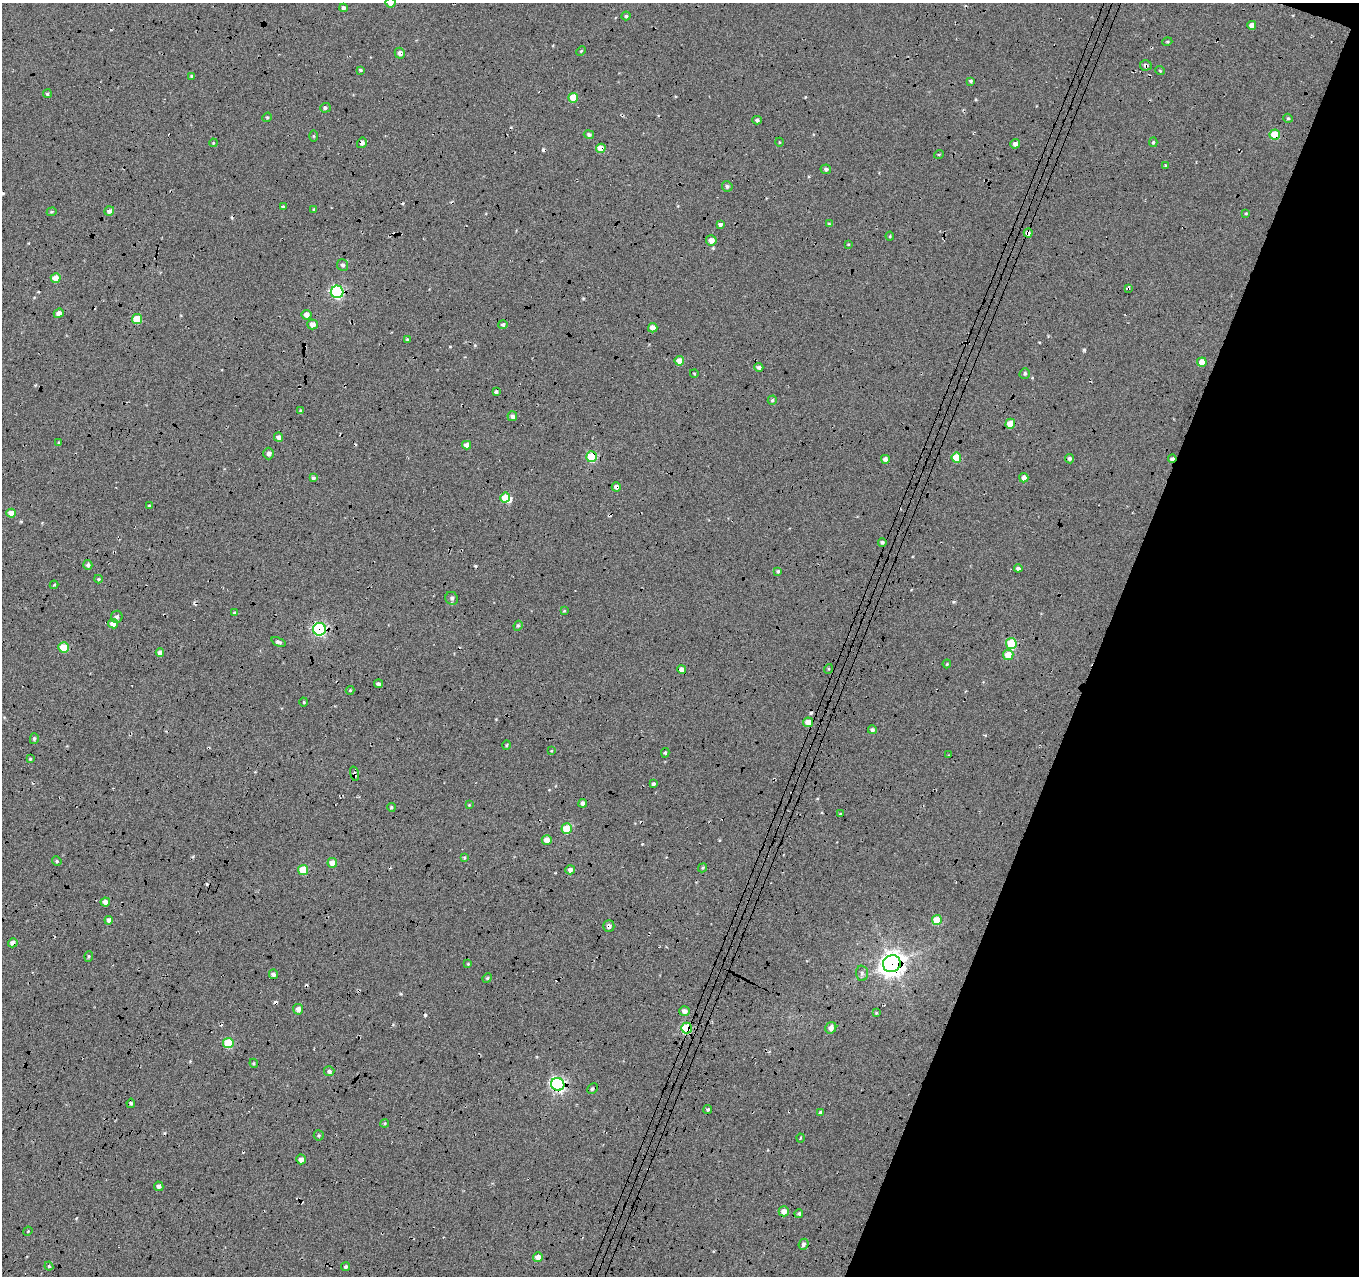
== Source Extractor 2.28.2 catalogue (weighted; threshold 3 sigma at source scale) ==
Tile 8 of 4 x 4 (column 4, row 2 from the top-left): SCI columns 4097-5453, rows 2839-4112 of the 5467 x 5614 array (HDU 1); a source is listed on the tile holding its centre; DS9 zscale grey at full resolution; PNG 1361 x 1278 px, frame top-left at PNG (2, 3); each listed source drawn as its Kron ellipse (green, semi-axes under 4 px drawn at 4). Shown black and unused: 20% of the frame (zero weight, under 5 of 17 exposures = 2% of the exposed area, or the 3 px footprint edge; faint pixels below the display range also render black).
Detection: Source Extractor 2.28.2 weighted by HDU 2 'WHT'; one run over the whole footprint, this tile lists its part. Background -0.198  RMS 0.13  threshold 0.535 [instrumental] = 3 sigma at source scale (4.09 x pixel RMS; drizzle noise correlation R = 1.36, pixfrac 0.8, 0.0396/0.0396 arcsec/px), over >= 5 px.
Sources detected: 182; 21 cosmic-ray / hot-pixel residue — neither listed nor drawn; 1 inside a brighter listed object's ellipse — not listed separately; the other 160 listed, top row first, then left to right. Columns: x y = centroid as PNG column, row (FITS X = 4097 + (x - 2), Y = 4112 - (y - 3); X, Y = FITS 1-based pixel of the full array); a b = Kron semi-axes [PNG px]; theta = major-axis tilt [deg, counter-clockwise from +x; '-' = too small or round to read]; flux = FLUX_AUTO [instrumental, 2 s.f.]
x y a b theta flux
391 3 5 5 - 71
343 8 4 3 - 30
626 16 4 4 - 19
1252 25 4 4 - 92
1167 42 5 3 - 12
581 51 5 3 - 13
400 53 5 5 - 49
1146 65 6 5 - 30
360 70 4 3 - 17
1160 70 5 3 - 11
192 76 4 3 - 20
971 81 3 3 - 18
47 94 4 4 - 19
573 98 5 4 - 200
325 108 5 4 - 22
267 117 5 4 - 16
1288 118 5 4 - 16
757 120 5 4 - 22
589 135 5 4 - 27
1275 135 5 5 - 290
314 136 6 4 -89 12
779 142 4 3 - 9.4
1153 142 5 4 - 16
213 143 4 3 - 10
362 143 5 5 - 31
1015 144 5 4 - 52
601 148 4 4 - 140
939 154 5 3 - 11
1166 166 3 3 - 14
826 169 5 5 - 27
727 186 5 5 - 26
283 207 3 3 - 18
314 209 3 3 - 12
109 211 5 4 - 45
52 212 5 4 - 14
1246 213 3 3 - 10
720 224 4 4 - 35
829 224 4 4 - 13
1028 233 4 4 - 35
890 236 4 4 - 13
711 240 5 5 - 78
848 244 4 2 - 9.3
343 265 6 5 - 30
56 278 5 5 - 160
1128 289 4 3 - 22
337 292 6 6 - 1700
59 313 5 4 - 48
306 315 5 5 - 76
137 319 5 5 - 260
313 324 5 5 - 87
503 324 5 4 - 28
653 328 4 4 - 81
407 339 4 4 - 13
679 361 5 5 - 100
1202 362 5 4 - 130
759 367 4 4 - 43
694 373 4 3 - 9.3
1025 373 5 5 - 20
496 392 4 3 - 22
772 400 4 4 - 17
300 410 4 3 - 15
512 416 5 4 - 33
1010 424 5 5 - 240
279 437 4 4 - 52
59 442 3 3 - 11
467 445 4 4 - 70
269 453 6 5 - 35
592 457 5 5 - 570
956 458 5 5 - 270
885 459 4 4 - 44
1069 459 5 4 - 25
1172 459 4 3 - 39
313 478 4 3 - 19
1024 478 4 4 - 57
616 487 4 4 - 36
505 498 5 4 - 190
149 506 4 3 - 16
11 513 5 4 - 91
882 542 4 4 - 22
88 565 5 4 - 31
1018 568 4 4 - 40
778 571 4 4 - 16
99 579 4 4 - 14
54 585 4 3 - 14
452 598 7 6 - 31
564 611 4 3 - 9.3
234 613 4 3 - 13
117 617 6 5 - 33
113 624 5 5 - 140
518 626 5 4 - 17
319 629 6 6 - 1900
278 642 7 4 -23 27
1011 643 5 5 - 550
63 647 5 5 - 290
160 653 4 4 - 48
1008 655 5 5 - 180
947 664 4 3 - 13
828 669 5 3 - 11
682 670 4 4 - 71
379 684 4 4 - 31
350 690 4 4 - 13
304 702 4 4 - 12
808 722 5 5 - 110
872 730 4 4 - 31
34 739 5 4 - 20
506 745 4 3 - 13
551 751 3 3 - 9.9
665 753 5 4 - 18
948 755 4 3 - 9.9
30 759 4 4 - 14
354 774 7 3 -74 23
653 784 3 3 - 21
583 803 4 4 - 53
469 805 4 4 - 10
391 807 4 4 - 20
840 814 3 3 - 9.4
567 829 5 5 - 270
547 840 5 5 - 80
464 857 4 3 - 14
57 861 5 4 - 16
332 863 5 5 - 130
703 868 5 4 - 16
303 870 5 5 - 300
570 870 5 4 - 48
105 902 4 4 - 51
109 920 4 4 - 36
937 920 5 5 - 310
609 926 5 5 - 43
13 943 5 4 - 58
89 956 5 3 - 16
468 964 3 3 - 9.8
892 964 9 8 - 12000
862 973 7 6 - 32
273 974 5 4 - 35
487 978 5 4 - 17
298 1009 5 5 - 60
685 1011 5 5 - 57
876 1013 4 3 - 12
687 1028 5 5 - 750
831 1028 6 5 - 69
228 1043 5 5 - 570
254 1063 4 4 - 13
329 1071 5 5 - 35
558 1084 7 6 - 2500
592 1089 5 5 - 24
131 1103 4 3 - 18
708 1109 4 4 - 19
820 1112 4 4 - 17
385 1123 4 3 - 13
319 1135 5 5 - 17
800 1138 4 3 - 11
301 1159 5 4 - 47
159 1186 5 4 - 38
784 1211 5 5 - 88
799 1213 4 4 - 20
28 1231 5 3 - 9.5
803 1244 6 5 - 31
538 1257 5 4 - 71
49 1266 4 4 - 16
346 1267 4 4 - 29
Overlapping masked pixels (flux is a lower limit): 21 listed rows (the first 20) at x y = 1146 65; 1275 135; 362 143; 601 148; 1028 233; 1128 289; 337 292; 653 328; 592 457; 1172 459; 616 487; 882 542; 319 629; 808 722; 354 774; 567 829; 609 926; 13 943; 892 964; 687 1028
Isophote crosses this tile's border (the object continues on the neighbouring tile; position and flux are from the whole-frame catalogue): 1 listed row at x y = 391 3